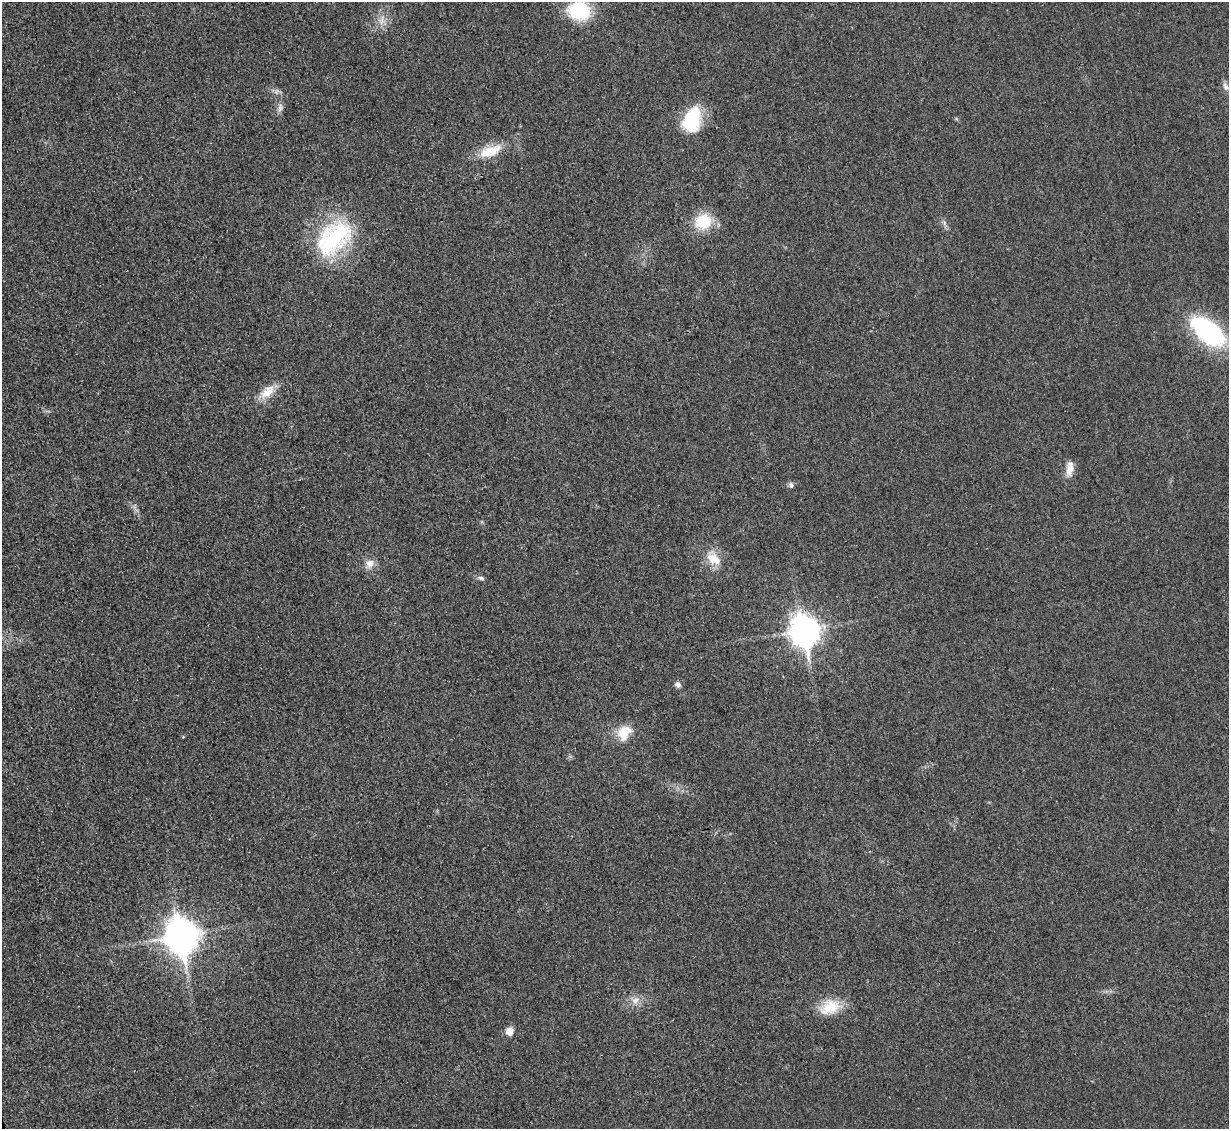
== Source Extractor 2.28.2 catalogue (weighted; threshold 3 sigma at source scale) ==
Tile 7 of 4 x 4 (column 3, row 2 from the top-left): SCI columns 2473-3699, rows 2521-3647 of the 4954 x 4926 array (HDU 1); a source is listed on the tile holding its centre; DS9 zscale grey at full resolution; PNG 1231 x 1131 px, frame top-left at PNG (2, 2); no overlay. Shown black and unused: <1% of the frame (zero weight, under 3 of 4 exposures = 2% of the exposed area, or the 3 px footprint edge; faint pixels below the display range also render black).
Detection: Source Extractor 2.28.2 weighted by HDU 2 'WHT'; one run over the whole footprint, this tile lists its part. Background 0.021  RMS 0.0049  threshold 0.0221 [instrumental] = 3 sigma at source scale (4.5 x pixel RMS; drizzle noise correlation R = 1.50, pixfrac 1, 0.05/0.05 arcsec/px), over >= 5 px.
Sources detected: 24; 1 inside a brighter listed object's ellipse — not listed separately; the other 23 listed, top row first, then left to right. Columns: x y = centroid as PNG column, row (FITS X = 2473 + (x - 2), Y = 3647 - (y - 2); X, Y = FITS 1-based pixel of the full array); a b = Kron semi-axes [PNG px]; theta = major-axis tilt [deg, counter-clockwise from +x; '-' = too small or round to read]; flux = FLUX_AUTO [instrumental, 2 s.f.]
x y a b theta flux
579 11 22 18 -12 33
382 20 15 7 78 4
1226 87 11 8 -57 2.5
280 108 12 7 77 2.4
691 120 26 17 67 29
490 151 31 13 20 13
703 221 21 18 21 17
944 223 7 4 -90 1.2
334 238 53 34 45 56
1208 332 37 19 -39 75
267 392 24 13 39 8.7
1069 469 20 9 84 5.2
791 485 7 6 - 1.5
713 558 24 15 -50 9.6
369 564 12 10 59 4.4
481 578 10 5 -13 1.4
805 630 12 10 -78 640
678 685 7 6 - 2.1
624 734 19 18 - 9.5
182 936 13 11 -79 890
635 1000 11 10 - 4
830 1007 28 18 16 14
509 1031 9 8 - 4.3
Isophote crosses this tile's border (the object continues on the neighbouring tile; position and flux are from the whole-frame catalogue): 1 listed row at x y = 579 11